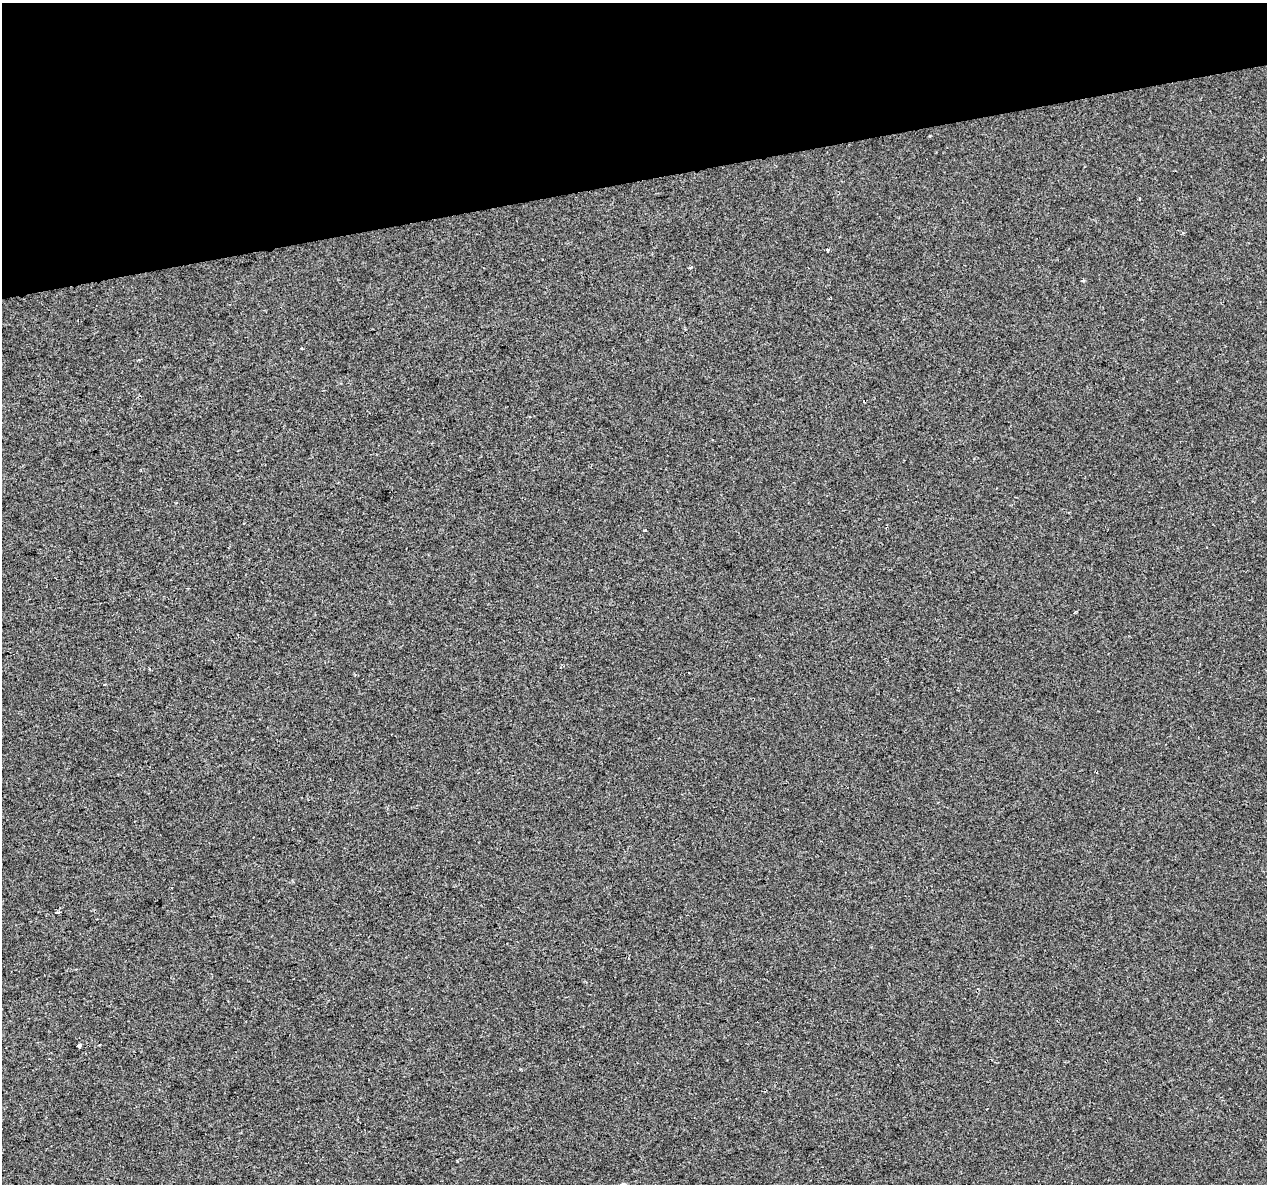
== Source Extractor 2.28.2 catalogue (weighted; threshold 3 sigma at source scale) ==
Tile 3 of 4 x 4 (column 3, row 1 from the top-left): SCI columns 2533-3797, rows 3636-4817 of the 5063 x 4856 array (HDU 1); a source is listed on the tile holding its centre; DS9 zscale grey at full resolution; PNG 1269 x 1186 px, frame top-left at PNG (2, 3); no overlay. Shown black and unused: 15% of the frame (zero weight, under 2 of 3 exposures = <1% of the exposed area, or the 3 px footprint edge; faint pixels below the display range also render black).
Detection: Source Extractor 2.28.2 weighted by HDU 2 'WHT'; one run over the whole footprint, this tile lists its part. Background -8.11e-05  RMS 0.0042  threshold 0.0191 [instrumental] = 3 sigma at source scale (4.5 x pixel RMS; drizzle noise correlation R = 1.50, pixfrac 1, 0.0396/0.0396 arcsec/px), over >= 5 px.
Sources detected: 9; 1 cosmic-ray / hot-pixel residue — not listed; the other 8 listed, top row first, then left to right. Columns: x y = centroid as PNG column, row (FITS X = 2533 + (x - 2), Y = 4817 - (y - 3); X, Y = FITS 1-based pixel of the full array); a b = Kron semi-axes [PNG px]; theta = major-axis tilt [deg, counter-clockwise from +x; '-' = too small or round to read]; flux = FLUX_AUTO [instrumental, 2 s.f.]
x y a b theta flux
1139 198 3 3 - 0.5
827 250 3 3 - 2.9
690 268 3 2 - 0.65
1083 281 3 3 - 0.69
302 348 3 2 - 0.7
645 530 3 3 - 0.35
58 912 6 2 12 0.98
79 1046 4 3 - 2.3